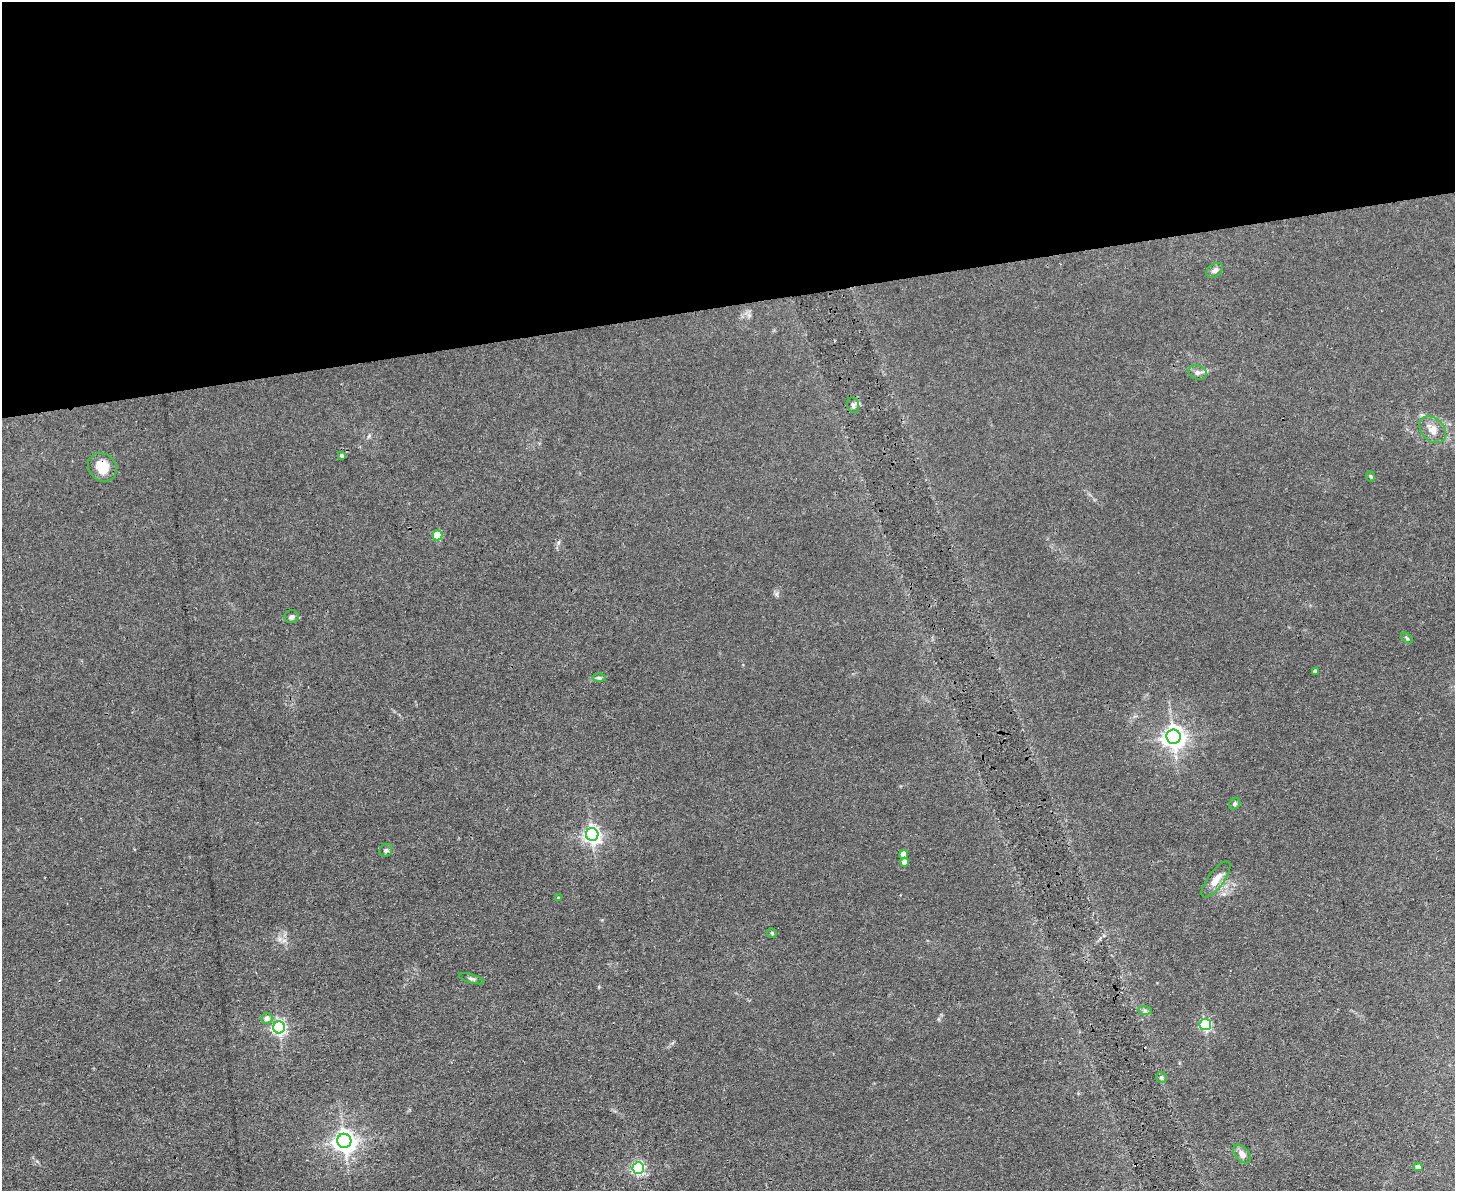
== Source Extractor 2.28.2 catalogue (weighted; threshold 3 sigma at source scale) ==
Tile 2 of 3 x 4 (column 2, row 1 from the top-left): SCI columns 1584-3036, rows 3569-4757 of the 4732 x 4757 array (HDU 1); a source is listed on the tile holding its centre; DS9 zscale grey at full resolution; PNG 1457 x 1193 px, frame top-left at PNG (2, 2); each listed source drawn as its Kron ellipse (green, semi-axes under 4 px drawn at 4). Shown black and unused: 26% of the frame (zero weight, under 3 of 4 exposures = <1% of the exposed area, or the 3 px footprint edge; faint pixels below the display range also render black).
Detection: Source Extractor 2.28.2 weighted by HDU 2 'WHT'; one run over the whole footprint, this tile lists its part. Background 0.0426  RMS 0.0052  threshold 0.0232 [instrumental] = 3 sigma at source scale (4.5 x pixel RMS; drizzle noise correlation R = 1.50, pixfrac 1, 0.05/0.05 arcsec/px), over >= 5 px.
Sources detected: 31; all 31 listed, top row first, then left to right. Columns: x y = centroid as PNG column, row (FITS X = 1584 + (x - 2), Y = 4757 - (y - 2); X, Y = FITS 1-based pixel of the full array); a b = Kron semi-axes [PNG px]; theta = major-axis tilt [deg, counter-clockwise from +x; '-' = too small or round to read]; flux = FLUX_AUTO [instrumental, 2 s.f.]
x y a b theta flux
1215 270 9 6 38 1.8
1198 372 9 7 -19 2.1
853 405 8 5 -76 1.5
1433 430 15 11 -45 4.6
341 455 4 4 - 0.96
102 467 15 13 -42 11
1371 476 5 4 - 0.65
437 535 5 5 - 18
291 617 7 6 - 1.4
1407 638 7 3 -39 0.66
1315 671 4 4 - 1.3
599 678 6 4 -2 0.97
1174 737 7 7 - 370
1235 804 6 5 - 0.9
592 834 6 6 - 190
386 850 7 6 - 1.2
904 854 4 4 - 5.5
904 862 4 4 - 3.6
1216 879 21 8 53 5.7
558 898 4 3 - 0.57
772 933 5 5 - 0.68
472 979 13 3 -16 1.1
1145 1010 7 4 -1 0.97
267 1018 5 5 - 2.5
1205 1025 5 5 - 68
279 1027 6 6 - 120
1161 1077 5 5 - 1.1
344 1141 7 7 - 380
1242 1154 11 7 -49 3.2
1418 1167 4 4 - 3.1
638 1168 6 6 - 87